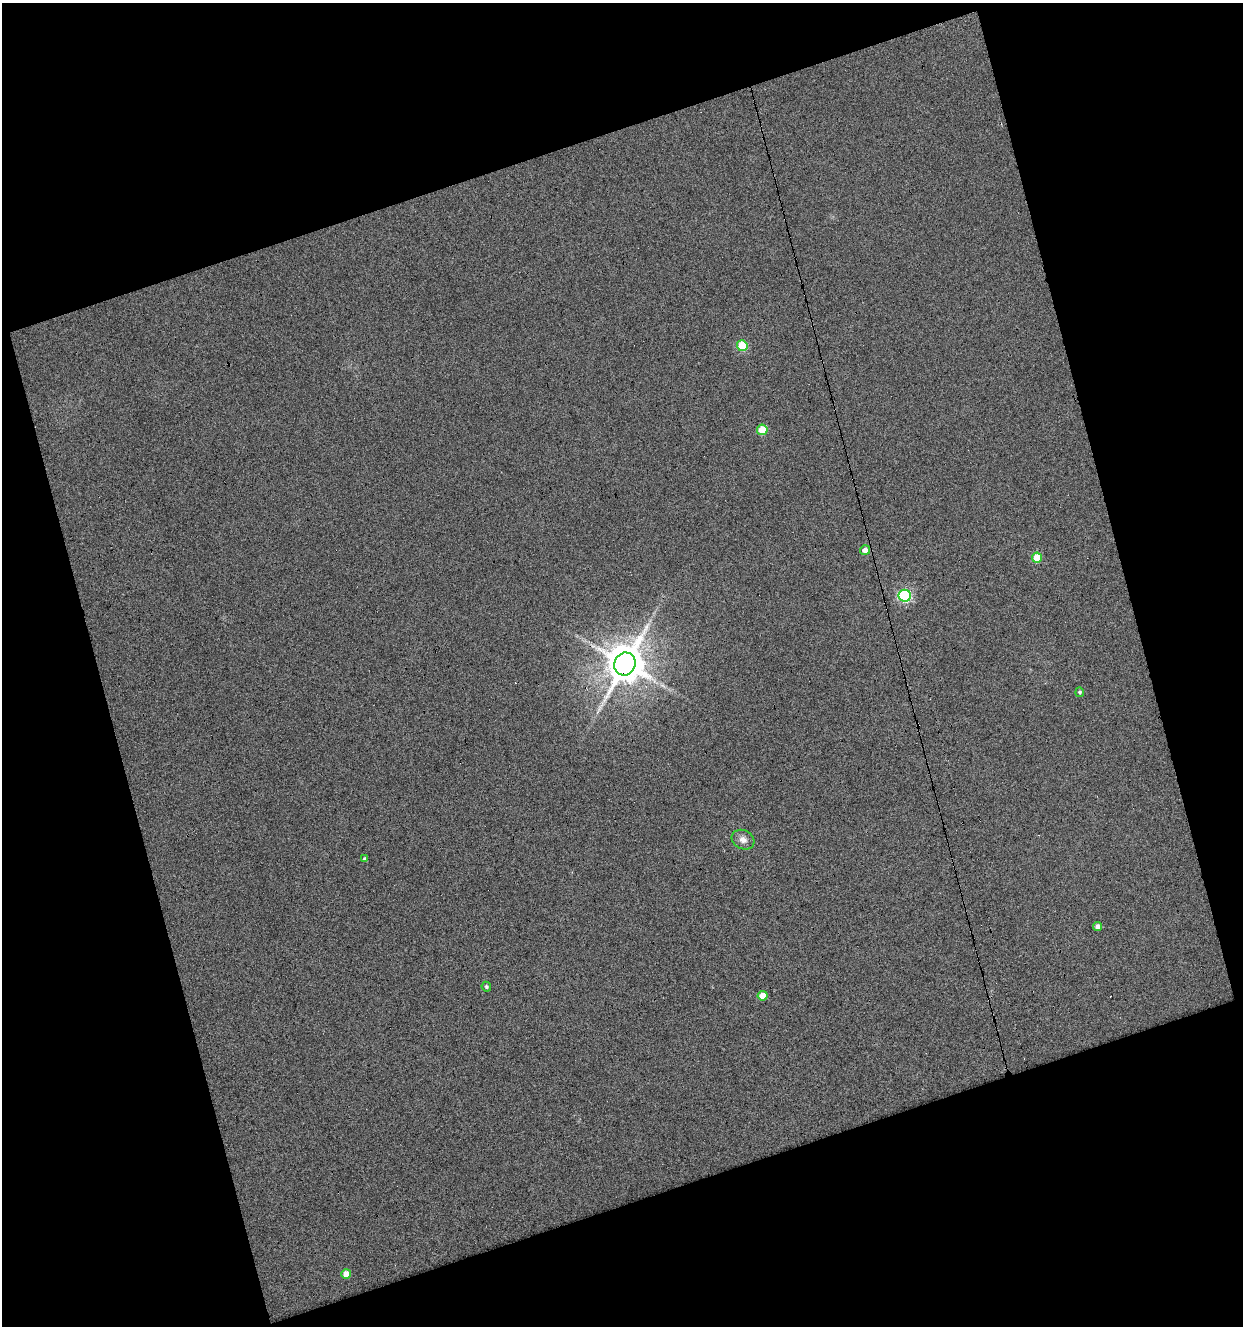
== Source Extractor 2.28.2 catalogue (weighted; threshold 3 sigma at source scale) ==
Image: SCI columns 21-1261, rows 1-1324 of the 1286 x 1325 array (HDU 1 of 3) = the unmasked area's bounding box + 8 px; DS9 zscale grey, full resolution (1 PNG px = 1 image px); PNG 1245 x 1328 px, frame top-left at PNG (2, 3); each listed source drawn as its Kron ellipse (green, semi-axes under 4 px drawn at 4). Shown black and unused: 37% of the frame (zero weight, under 4 of 8 exposures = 1% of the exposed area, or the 3 px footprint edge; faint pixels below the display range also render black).
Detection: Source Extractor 2.28.2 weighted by HDU 2 'WHT'. Background 0.0239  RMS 0.022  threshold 0.0908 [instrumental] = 3 sigma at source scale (4.09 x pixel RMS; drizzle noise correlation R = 1.36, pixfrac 0.8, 0.0396/0.0396 arcsec/px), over >= 5 px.
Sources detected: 16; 1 too faint to see at this stretch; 2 cosmic-ray / hot-pixel residue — neither listed nor drawn; the other 13 listed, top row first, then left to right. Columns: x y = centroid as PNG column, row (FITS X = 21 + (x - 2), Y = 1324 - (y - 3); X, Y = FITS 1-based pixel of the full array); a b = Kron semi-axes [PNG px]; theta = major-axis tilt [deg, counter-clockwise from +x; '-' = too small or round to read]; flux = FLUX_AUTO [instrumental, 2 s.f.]
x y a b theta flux
742 346 5 5 - 80
762 430 5 5 - 57
865 550 5 4 - 13
1037 558 5 5 - 47
905 596 6 6 - 270
625 664 12 10 63 6700
1080 692 5 4 - 3.2
743 840 12 9 -28 13
365 859 4 4 - 5.8
1098 926 4 4 - 8.2
486 987 5 4 - 4.1
763 996 5 4 - 31
346 1274 5 5 - 25
Overlapping masked pixels (flux is a lower limit): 1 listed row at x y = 625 664